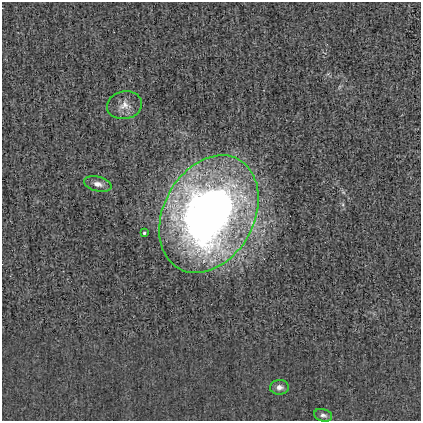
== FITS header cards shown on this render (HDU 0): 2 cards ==
NAXIS1  =                  419
NAXIS2  =                  419

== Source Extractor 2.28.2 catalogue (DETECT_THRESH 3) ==
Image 419 x 419 px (HDU 0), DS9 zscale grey, 1 PNG px = 1 image px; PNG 423 x 423 px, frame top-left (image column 1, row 419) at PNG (2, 2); each listed source drawn as its Kron ellipse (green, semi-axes under 4 px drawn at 4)
Background -0.00203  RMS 0.031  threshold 0.0942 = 3 sigma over >= 5 px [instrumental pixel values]
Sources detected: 6; all 6 listed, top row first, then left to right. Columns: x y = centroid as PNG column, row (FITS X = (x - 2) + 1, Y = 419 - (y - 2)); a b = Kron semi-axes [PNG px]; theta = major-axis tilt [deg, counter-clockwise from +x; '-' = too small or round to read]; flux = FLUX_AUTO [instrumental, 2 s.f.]
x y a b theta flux
125 105 18 14 10 24
98 184 14 7 -14 13
209 214 62 45 61 1700
144 233 3 3 - 4.2
279 387 9 7 3 11
323 415 9 6 -15 7.2